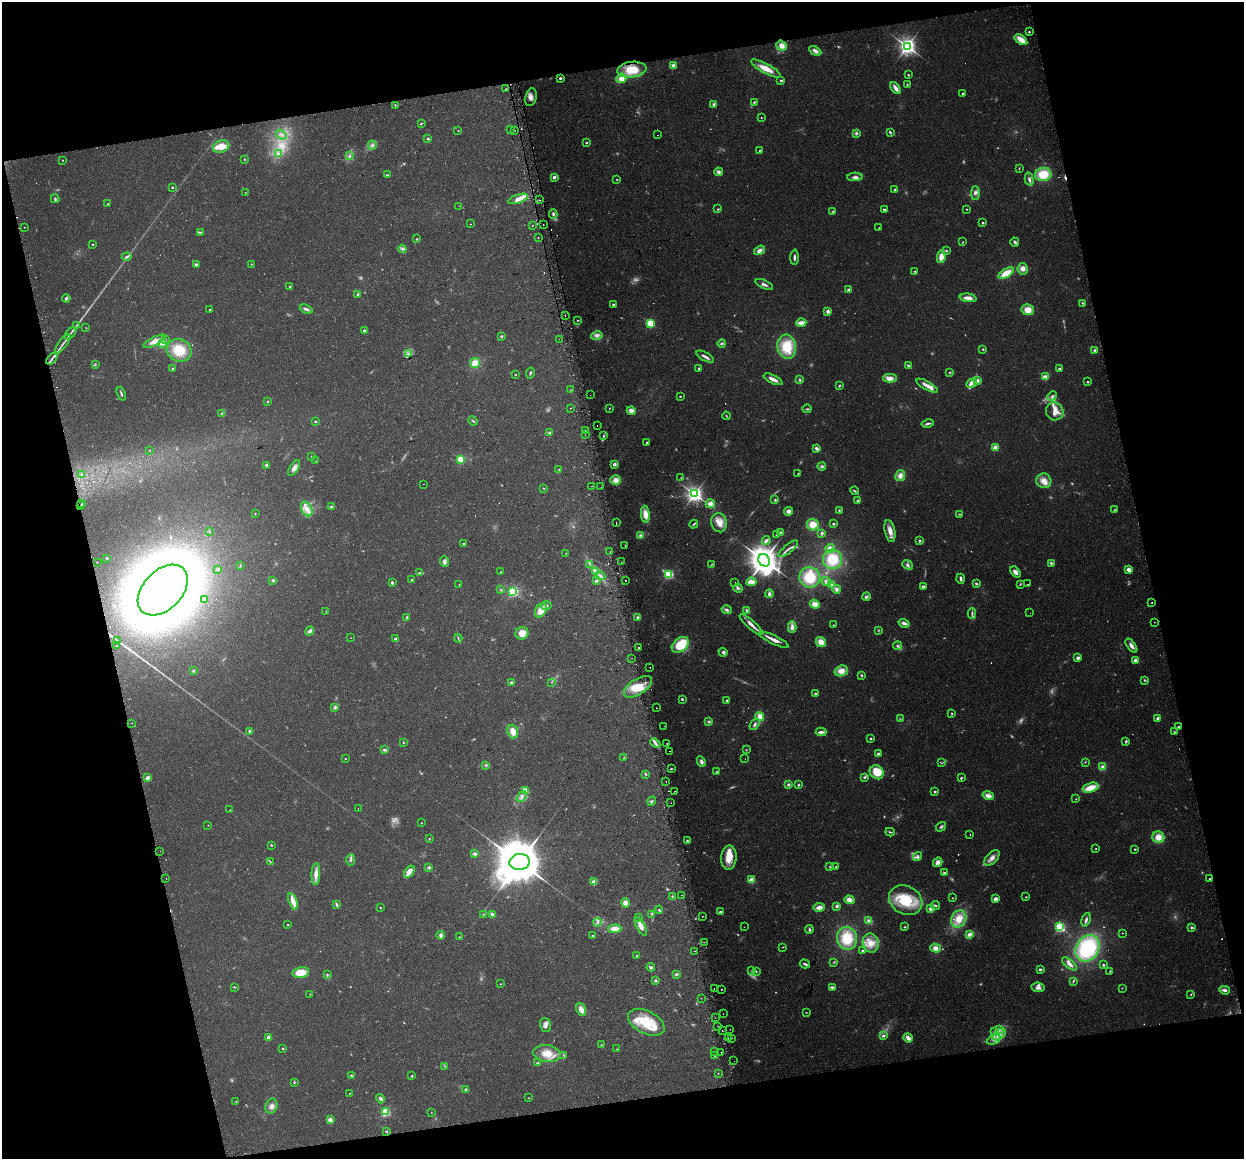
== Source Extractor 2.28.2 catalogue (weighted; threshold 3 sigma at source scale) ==
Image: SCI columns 32-4996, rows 89-4715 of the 5027 x 4754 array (HDU 1 of 3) = the unmasked area's bounding box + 8 px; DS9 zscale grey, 4 x 4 block average (1 PNG px = mean of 4 x 4 image px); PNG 1246 x 1161 px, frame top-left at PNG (2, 2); each listed source drawn as its Kron ellipse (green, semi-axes under 4 px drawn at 4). Shown black and unused: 27% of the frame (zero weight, under 2 of 3 exposures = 2% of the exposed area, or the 3 px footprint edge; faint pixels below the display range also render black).
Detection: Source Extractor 2.28.2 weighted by HDU 2 'WHT'. Background 0.108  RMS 0.011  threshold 0.0482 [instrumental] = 3 sigma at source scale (4.5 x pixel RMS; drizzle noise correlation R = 1.50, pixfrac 1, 0.0396/0.0396 arcsec/px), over >= 5 px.
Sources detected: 737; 102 too faint to see at this stretch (4 x 4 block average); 1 inside a brighter object's white glare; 17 cosmic-ray / hot-pixel residue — neither listed nor drawn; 12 coinciding with a brighter row at this scale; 47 inside a brighter listed object's ellipse — not listed separately; of the other 558, all 500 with FLUX_AUTO >= 2.37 (the completeness limit of this list) listed and drawn (58 fainter detections not listed), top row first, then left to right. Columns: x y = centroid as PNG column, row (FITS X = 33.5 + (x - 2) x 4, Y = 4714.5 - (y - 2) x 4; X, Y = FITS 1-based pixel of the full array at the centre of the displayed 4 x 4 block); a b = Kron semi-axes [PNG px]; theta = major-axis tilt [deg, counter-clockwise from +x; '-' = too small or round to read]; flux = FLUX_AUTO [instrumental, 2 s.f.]
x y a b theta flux
1029 32 2 2 - 8.5
1021 40 7 4 -35 84
782 46 6 4 -38 55
907 46 3 3 - 3200
815 51 6 3 -29 28
674 66 4 3 - 39
766 68 16 4 -28 93
632 70 14 8 6 170
908 75 2 2 - 5.9
560 78 2 2 - 31
621 78 5 5 - 67
781 80 2 2 - 20
907 84 3 2 - 4.5
896 88 7 3 -55 43
505 89 2 2 - 8
963 93 2 2 - 23
531 97 9 5 78 36
754 102 4 2 - 7.4
714 104 2 2 - 17
395 105 2 2 - 5
761 118 2 2 - 7.3
422 123 3 2 - 4.9
511 129 2 2 - 7.1
458 130 2 2 - 2.6
515 130 2 2 - 3.6
890 132 3 2 - 12
856 133 4 3 - 13
281 135 6 2 -40 14
658 135 2 2 - 5.5
428 139 2 2 - 20
586 143 2 2 - 21
372 145 4 4 - 18
221 147 8 6 22 100
760 150 3 2 - 5.8
278 153 2 2 - 5.6
349 156 3 2 - 7.3
244 159 2 2 - 3.8
63 160 2 2 - 4
1019 168 2 2 - 4.1
719 172 4 4 - 22
1043 174 8 6 10 180
387 175 4 2 - 6.4
554 177 2 2 - 57
855 177 8 3 4 26
1029 179 7 2 -76 22
617 180 2 2 - 4
172 187 2 2 - 12
895 189 2 2 - 13
245 192 2 2 - 8.7
975 193 7 4 -89 22
55 199 4 2 - 9.6
518 199 10 4 18 54
539 200 2 2 - 19
107 204 2 2 - 4.3
459 206 2 2 - 7.6
718 209 3 2 - 5.5
884 209 3 2 - 12
967 209 2 2 - 4.3
833 211 3 2 - 6
553 214 5 3 - 16
983 223 2 2 - 8.2
470 224 2 2 - 2.8
532 225 2 2 - 120
543 225 2 2 - 22
24 227 2 2 - 13
879 228 2 2 - 2.9
200 232 3 2 - 5.7
538 238 2 2 - 8.3
417 239 3 2 - 5.3
963 242 2 2 - 3.5
1015 242 4 2 - 19
92 244 2 2 - 10
402 249 4 3 - 14
759 250 6 3 34 30
946 251 3 2 - 7.1
127 257 5 2 - 11
794 257 7 2 90 17
941 257 6 4 81 65
251 264 2 2 - 5.4
196 265 4 3 - 11
1023 269 6 5 - 36
915 271 3 2 - 6.1
1006 273 8 4 32 120
764 284 9 3 -24 23
289 286 3 2 - 5.5
849 290 3 3 - 18
358 294 3 2 - 14
66 298 4 3 - 11
968 298 8 3 -8 52
1083 303 2 2 - 6
614 304 2 2 - 8.5
306 309 6 2 -21 22
209 310 2 2 - 79
1028 310 6 5 - 73
828 311 4 4 - 20
565 316 2 2 - 17
577 320 2 2 - 4.8
650 323 2 2 - 530
801 323 5 3 - 50
77 325 3 2 - 5.1
86 328 2 2 - 2.8
364 330 2 2 - 21
70 333 7 2 49 12
597 336 6 3 13 23
502 337 3 2 - 5.7
559 339 2 2 - 2.7
165 340 2 2 - 3
155 341 12 3 25 71
162 343 3 2 - 5.1
722 343 4 2 - 9.9
63 344 11 2 54 22
787 347 12 9 -82 200
983 349 3 2 - 6.1
179 350 12 11 - 180
1095 350 3 3 - 14
409 354 3 2 - 7.7
705 357 10 2 -29 28
52 359 7 2 49 16
475 363 5 4 - 78
95 365 3 2 - 5.7
908 366 4 2 - 11
1059 368 2 2 - 21
173 369 3 2 - 8.2
699 369 2 2 - 26
950 372 3 2 - 4.9
530 373 5 2 - 7.5
515 374 2 2 - 3.4
1045 377 2 2 - 150
890 378 7 4 0 47
773 379 10 2 -25 51
800 380 3 3 - 9.2
977 380 2 2 - 83
1088 382 2 2 - 7.8
972 383 5 4 - 27
839 386 3 2 - 6.1
927 386 12 3 -29 53
571 390 2 2 - 2.5
121 394 7 2 -69 11
590 395 2 2 - 6.2
680 396 2 2 - 11
1052 396 5 3 - 14
267 402 2 2 - 3.5
570 408 2 2 - 7.3
609 408 2 2 - 3.8
807 409 4 2 - 8.7
631 411 4 3 - 36
1055 411 9 8 - 77
222 413 2 2 - 5.9
726 416 4 2 - 4.9
315 421 2 2 - 18
473 421 5 2 - 7.4
928 423 6 2 12 15
597 425 2 2 - 6.1
585 430 2 2 - 15
549 432 3 2 - 9.3
585 435 2 2 - 3.2
603 436 2 2 - 6
647 442 2 2 - 13
817 448 4 3 - 22
995 448 2 2 - 200
150 450 2 2 - 3.8
312 457 2 2 - 30
461 459 2 2 - 440
316 461 2 2 - 2.6
614 464 2 2 - 72
266 465 2 2 - 26
822 466 4 3 - 14
294 468 9 4 57 34
559 469 2 2 - 2.7
82 474 3 3 - 11
798 474 2 2 - 2.8
900 476 6 5 - 43
681 478 2 2 - 3.6
616 480 5 4 - 45
1044 481 7 7 - 58
423 484 2 2 - 3.2
591 486 2 2 - 7.7
601 487 2 2 - 3.4
544 488 3 2 - 4
855 491 4 2 - 9.4
694 494 3 3 - 2500
775 500 2 2 - 8.3
858 500 4 3 - 9.5
82 503 2 2 - 8.4
710 504 5 4 - 39
81 505 2 2 - 12
331 507 4 3 - 10
307 509 8 5 -61 65
839 510 3 2 - 6.5
1115 510 3 3 - 8.2
789 511 4 4 - 34
255 514 2 2 - 3.7
645 514 8 4 -85 67
960 514 3 2 - 5.8
616 523 2 2 - 8.7
719 523 9 7 -74 76
694 524 4 2 - 9.4
833 524 2 2 - 11
813 525 6 5 - 98
209 531 2 2 - 2.7
890 531 11 5 -78 55
781 532 3 2 - 7.2
822 533 3 2 - 15
777 534 3 2 - 12
640 535 4 3 - 13
766 541 4 3 - 21
919 541 4 2 - 9.1
463 543 3 2 - 5.4
625 545 2 2 - 6.4
830 548 5 4 - 42
788 549 12 2 38 18
610 552 2 2 - 10
565 553 2 2 - 2.4
107 558 3 2 - 5.6
833 559 10 9 - 210
764 560 6 5 - 9500
97 562 2 2 - 6.4
444 562 5 4 - 21
621 562 2 2 - 5.2
1051 563 3 3 - 11
590 564 2 2 - 5.7
712 564 3 2 - 4.5
908 565 6 3 -40 19
240 566 3 2 - 4.7
218 569 2 2 - 21
1129 570 4 3 - 60
500 572 2 2 - 2.4
595 572 3 2 - 12
1015 572 6 4 -49 29
420 573 3 2 - 6.9
669 574 2 2 - 730
600 576 5 3 - 21
810 577 10 10 - 210
960 579 5 2 - 20
273 580 2 2 - 41
412 580 3 2 - 4.9
596 581 4 3 - 12
625 581 2 2 - 11
735 582 2 2 - 2.6
751 582 5 3 - 49
826 582 5 4 - 25
392 583 3 3 - 9.4
976 584 4 2 - 9.4
1020 584 3 2 - 5.7
1027 584 2 2 - 4
459 585 2 2 - 3.3
832 585 4 3 - 21
923 586 3 3 - 13
738 588 5 3 - 11
501 589 3 2 - 4.5
837 589 4 3 - 23
163 590 30 19 46 11000
513 591 2 2 - 990
769 594 4 3 - 19
866 597 4 3 - 14
205 600 2 2 - 5
1152 603 2 2 - 3.9
815 604 5 4 - 57
546 606 6 4 -1 24
541 610 7 5 59 85
727 610 5 3 - 18
747 611 4 3 - 13
326 612 3 2 - 5
1030 613 2 2 - 3.8
972 614 5 2 - 13
407 617 4 2 - 7.1
638 618 3 3 - 24
1154 622 2 2 - 2.7
904 623 5 3 - 30
751 624 15 2 -42 56
833 625 3 2 - 4.4
792 627 6 3 89 38
878 630 3 2 - 5.7
310 631 5 3 - 26
522 633 6 6 - 70
351 638 2 2 - 10
458 638 4 2 - 6.3
395 639 3 2 - 10
117 640 4 2 - 6.8
774 640 16 3 -25 64
821 642 5 4 - 63
117 645 2 2 - 2.9
680 645 9 6 40 250
897 646 4 3 - 13
1131 646 8 4 -54 30
639 648 2 2 - 620
723 652 5 3 - 19
632 658 2 2 - 3.5
1078 658 2 2 - 59
1135 660 2 2 - 100
650 667 2 2 - 6.4
193 671 2 2 - 29
841 671 7 5 17 68
861 675 3 3 - 8
1144 680 3 2 - 7.1
552 682 2 2 - 3.1
511 683 3 2 - 15
638 687 16 7 33 130
815 694 3 2 - 10
682 699 2 2 - 20
726 701 4 2 - 11
335 707 2 2 - 61
656 708 2 2 - 2.9
952 713 2 2 - 8
760 717 5 4 - 65
1158 718 3 2 - 20
900 719 3 2 - 4.5
709 722 4 3 - 9.8
132 723 2 2 - 4.5
755 724 6 3 54 17
664 726 2 2 - 3.3
1178 727 3 2 - 6.2
250 731 3 2 - 9.4
513 732 7 5 -71 67
821 732 5 2 - 32
1174 732 3 2 - 5.9
871 738 2 2 - 18
1126 741 4 2 - 11
403 743 2 2 - 4.6
655 743 5 3 - 22
667 744 2 2 - 4.1
385 750 3 2 - 17
746 750 2 2 - 3.8
670 751 2 2 - 3.7
878 754 4 3 - 13
345 758 2 2 - 6.5
624 758 2 2 - 3.5
745 759 2 2 - 3.9
701 762 5 3 - 24
1085 762 2 2 - 4
942 763 2 2 - 3.2
486 765 2 2 - 6.3
1103 767 3 3 - 32
671 769 3 2 - 6.8
717 772 3 2 - 7.3
877 772 7 6 - 110
646 774 3 2 - 4.9
865 777 4 2 - 13
147 778 2 2 - 93
961 778 2 2 - 21
666 782 2 2 - 7.5
788 784 4 3 - 12
798 785 3 3 - 8.2
1090 788 8 4 15 98
526 791 4 3 - 14
675 791 2 2 - 11
935 792 2 2 - 10
988 796 6 3 -16 43
522 797 6 3 52 23
1076 799 2 2 - 3.7
652 801 5 2 - 9.4
671 803 2 2 - 2.6
358 809 2 2 - 3.2
230 810 2 2 - 3.3
422 823 2 2 - 5.8
208 825 2 2 - 4.4
941 827 5 3 - 12
890 832 4 2 - 10
970 835 2 2 - 3.5
1158 837 6 6 - 76
429 839 2 2 - 4.1
687 841 3 2 - 7.3
271 845 3 2 - 5.9
1096 849 2 2 - 4.5
1135 849 2 2 - 11
160 851 2 2 - 5.9
475 854 4 2 - 20
918 856 5 4 - 19
729 858 12 7 85 120
992 858 9 5 46 38
351 860 6 2 88 13
270 862 4 2 - 7.7
520 862 10 8 5 37000
938 862 5 4 - 36
429 867 2 2 - 40
830 867 3 2 - 7
836 867 2 2 - 9.5
409 872 7 3 55 65
945 873 3 2 - 15
316 874 11 3 87 55
166 879 2 2 - 4.6
1209 879 2 2 - 84
751 880 2 2 - 210
594 882 4 3 - 43
681 895 2 2 - 3.6
672 896 2 2 - 5
1026 897 2 2 - 5
952 898 2 2 - 3.4
996 899 2 2 - 130
849 900 5 4 - 47
906 900 17 14 -29 250
293 901 8 3 -73 86
625 903 4 4 - 43
336 904 3 2 - 14
935 905 4 2 - 8.7
837 906 3 3 - 13
380 907 2 2 - 4.2
819 907 5 3 - 45
931 908 2 2 - 110
659 910 4 2 - 8.3
720 912 4 2 - 9.6
483 914 2 2 - 3.3
492 914 4 2 - 25
652 914 3 2 - 7.1
702 916 2 2 - 4.1
638 917 2 2 - 3.6
959 919 9 7 64 100
1086 920 7 3 73 19
869 921 3 3 - 27
597 922 4 2 - 12
288 925 2 2 - 12
641 926 10 3 -61 52
744 927 2 2 - 2.5
905 927 3 2 - 5.6
1060 927 2 2 - 1000
1192 927 3 2 - 11
615 929 6 4 4 70
809 929 4 2 - 11
1122 933 2 2 - 6.7
969 934 4 3 - 33
441 935 4 3 - 29
592 936 2 2 - 14
459 937 2 2 - 3.1
847 938 11 10 - 210
704 942 2 2 - 2.9
871 943 10 8 -70 83
783 947 3 2 - 4.2
935 948 5 4 - 46
1087 948 14 11 57 650
862 950 2 2 - 14
695 951 2 2 - 4.2
636 956 2 2 - 10
834 962 3 2 - 6
805 964 5 2 - 14
1069 964 9 4 -39 31
1103 965 3 2 - 8.8
651 967 4 3 - 14
1040 969 2 2 - 33
752 971 3 2 - 6.6
756 971 4 2 - 6.3
1110 971 3 2 - 4.2
301 972 8 5 9 110
676 974 4 2 - 11
327 975 2 2 - 5.6
655 980 2 2 - 47
1073 981 2 2 - 4.6
500 984 2 2 - 5.8
234 987 2 2 - 4.3
832 987 4 3 - 13
1038 987 7 4 -7 33
714 988 2 2 - 3
1122 988 2 2 - 3
721 989 2 2 - 7.2
1225 990 5 3 - 24
310 994 2 2 - 2.7
1191 994 3 2 - 5.6
701 998 2 2 - 2.5
581 1009 6 4 -68 52
806 1012 2 2 - 3.7
723 1014 2 2 - 2.6
715 1018 2 2 - 3.4
646 1022 19 11 -27 240
546 1025 7 5 -72 26
718 1027 2 2 - 31
730 1029 2 2 - 2.5
1000 1029 3 2 - 7
722 1030 2 2 - 6
994 1031 2 2 - 5.4
999 1035 7 4 37 45
883 1036 4 3 - 12
268 1037 2 2 - 100
728 1038 2 2 - 4.5
732 1038 2 2 - 4.7
908 1038 5 3 - 46
994 1040 7 3 22 26
601 1045 2 2 - 4.1
283 1048 2 2 - 14
617 1049 3 2 - 3.6
714 1052 2 2 - 5.5
721 1052 2 2 - 3.4
547 1054 14 8 -8 100
564 1055 3 2 - 4.7
715 1056 2 2 - 2.7
734 1061 2 2 - 4.6
538 1063 4 2 - 7.4
445 1066 3 2 - 5
718 1073 2 2 - 3.7
351 1075 2 2 - 15
412 1076 2 2 - 8.5
294 1082 3 2 - 5.6
466 1089 3 2 - 10
349 1093 2 2 - 16
528 1098 2 2 - 3
380 1099 5 4 - 15
236 1102 2 2 - 3.1
271 1106 8 6 72 33
386 1112 2 2 - 620
431 1113 2 2 - 2.6
330 1120 2 2 - 140
386 1131 3 2 - 5.9
Overlapping masked pixels (flux is a lower limit): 2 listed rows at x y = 81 505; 163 590
Diffuse or blended objects may show on this block-average render without a row.